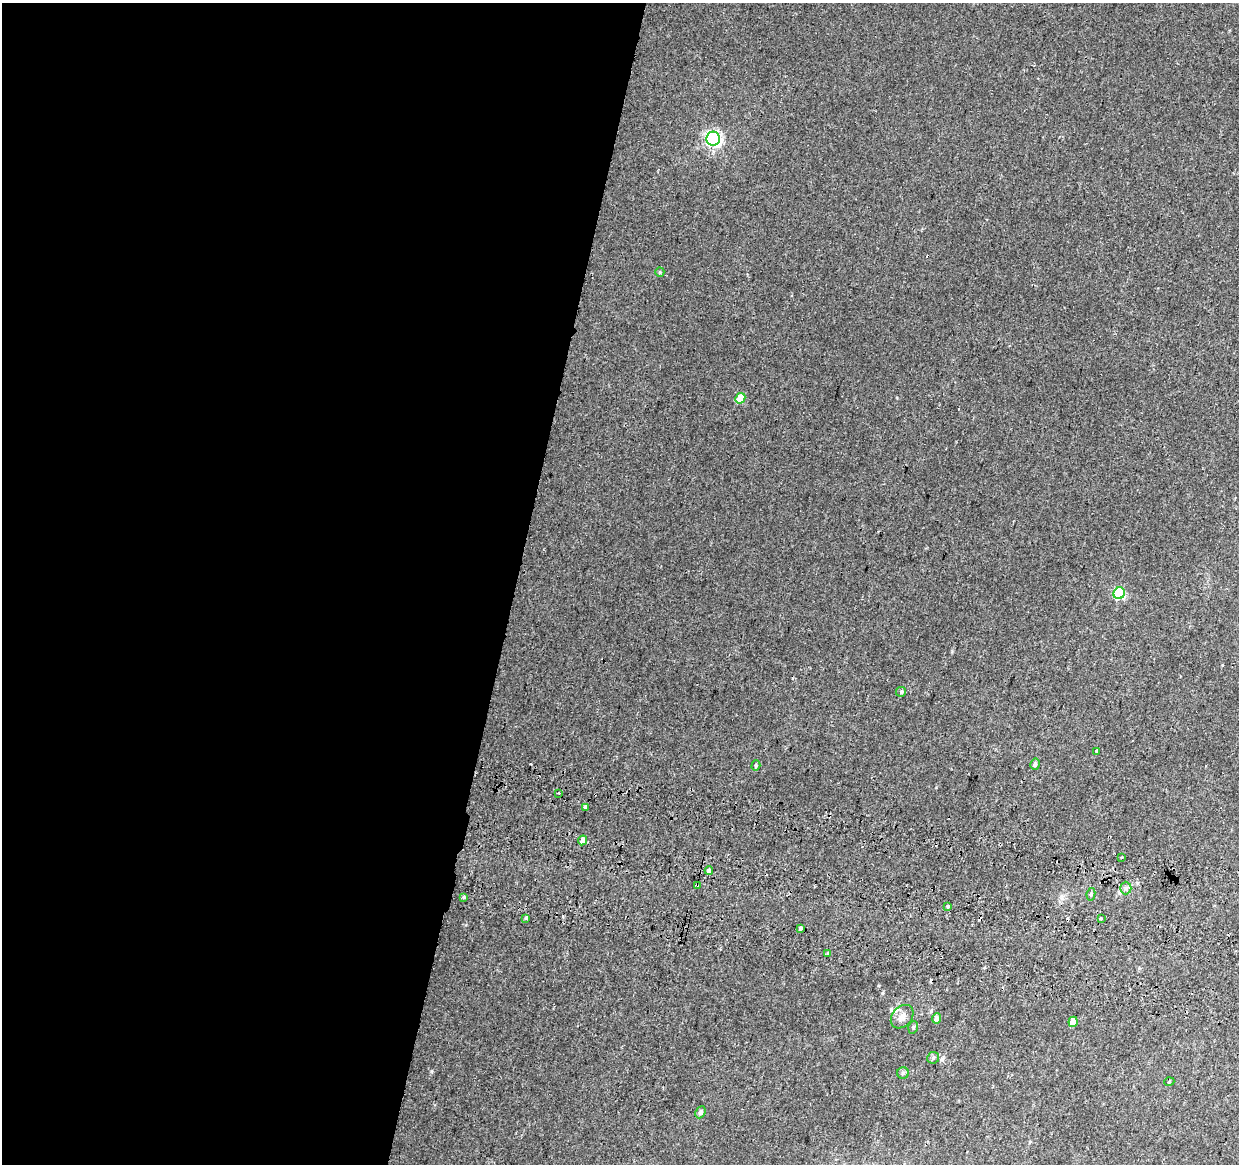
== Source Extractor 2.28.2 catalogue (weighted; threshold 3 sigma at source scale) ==
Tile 5 of 4 x 4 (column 1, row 2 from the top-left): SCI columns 13-1249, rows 2606-3767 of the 4984 x 5270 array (HDU 1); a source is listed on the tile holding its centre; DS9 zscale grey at full resolution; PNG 1241 x 1166 px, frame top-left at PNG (2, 3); each listed source drawn as its Kron ellipse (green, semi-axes under 4 px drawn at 4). Shown black and unused: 42% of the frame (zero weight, under 2 of 3 exposures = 3% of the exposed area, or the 3 px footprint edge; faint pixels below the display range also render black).
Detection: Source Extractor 2.28.2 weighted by HDU 2 'WHT'; one run over the whole footprint, this tile lists its part. Background 0.00417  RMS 0.0043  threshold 0.0193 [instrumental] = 3 sigma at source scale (4.5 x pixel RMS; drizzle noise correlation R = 1.50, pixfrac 1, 0.0396/0.0396 arcsec/px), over >= 5 px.
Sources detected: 39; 8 cosmic-ray / hot-pixel residue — neither listed nor drawn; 1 inside a brighter listed object's ellipse — not listed separately; the other 30 listed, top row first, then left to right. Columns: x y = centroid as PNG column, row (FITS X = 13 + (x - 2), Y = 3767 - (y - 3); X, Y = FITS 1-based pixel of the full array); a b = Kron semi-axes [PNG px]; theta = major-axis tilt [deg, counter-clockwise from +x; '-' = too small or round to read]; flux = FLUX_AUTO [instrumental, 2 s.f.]
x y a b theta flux
713 139 7 7 - 130
660 272 5 4 - 0.46
740 398 5 5 - 9.2
1119 593 6 5 - 35
901 692 5 5 - 0.58
1096 751 3 3 - 1.1
1035 764 6 5 - 1.1
756 766 5 4 - 0.56
559 793 3 2 - 0.78
585 807 4 3 - 3
583 840 5 4 - 3.5
1122 857 3 3 - 0.9
709 871 4 3 - 6.1
697 885 3 3 - 1.2
1126 888 6 5 - 1.1
1091 894 6 4 80 0.72
464 897 4 3 - 1.2
948 906 3 3 - 1.2
526 918 4 3 - 0.88
1101 918 4 3 - 6.2
800 928 4 3 - 1.9
827 953 3 3 - 5.1
902 1017 13 9 49 3.3
936 1018 5 4 - 2.2
1073 1022 5 4 - 5.6
913 1027 6 5 - 0.73
933 1058 6 5 - 0.81
903 1073 6 5 - 0.87
1169 1082 5 3 - 0.38
700 1112 6 5 - 1.1
Overlapping masked pixels (flux is a lower limit): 1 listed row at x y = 697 885
Unlisted compact peaks at least as high as the median listed source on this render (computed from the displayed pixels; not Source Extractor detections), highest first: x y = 431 1071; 952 651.